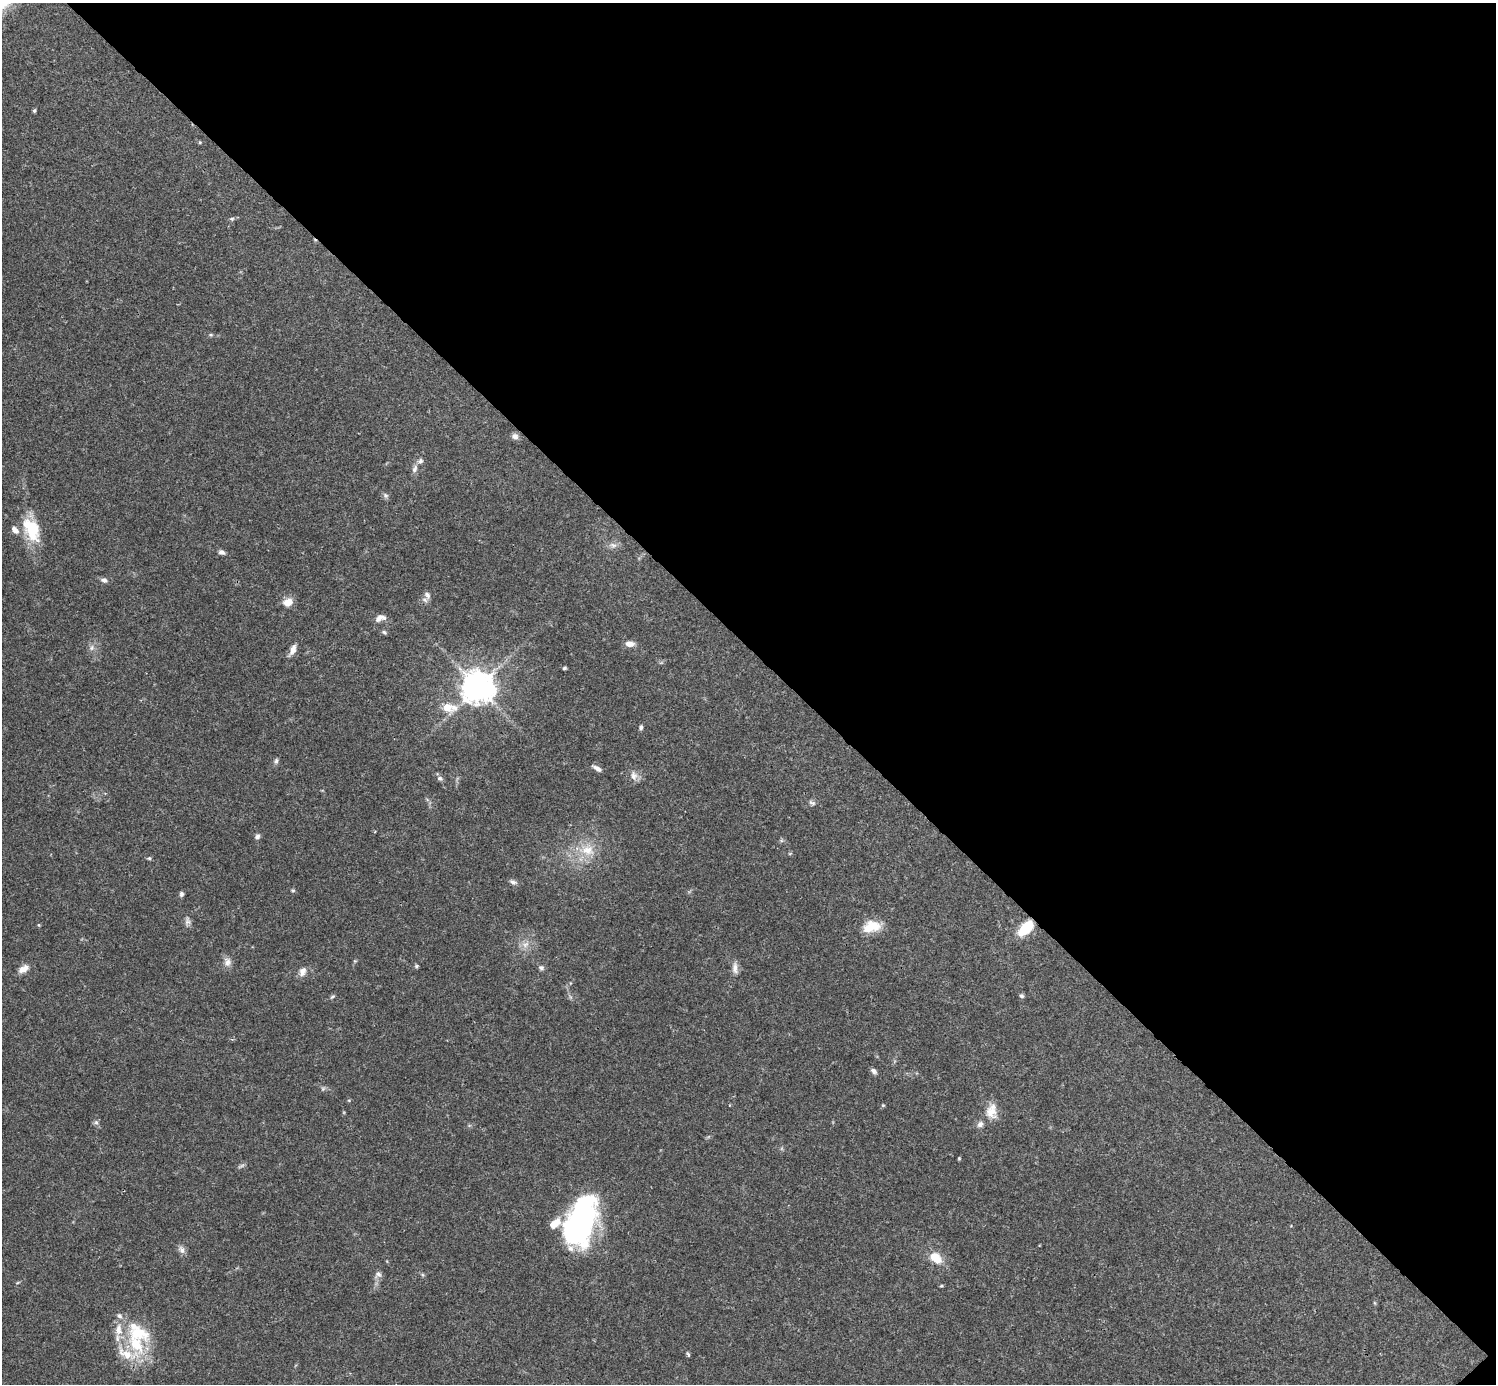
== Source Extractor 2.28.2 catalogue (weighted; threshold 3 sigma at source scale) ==
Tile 8 of 4 x 4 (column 4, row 2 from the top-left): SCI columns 4485-5978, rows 2920-4301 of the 5982 x 5981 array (HDU 1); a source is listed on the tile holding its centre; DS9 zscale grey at full resolution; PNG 1498 x 1386 px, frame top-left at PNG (2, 3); no overlay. Shown black and unused: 47% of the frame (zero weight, under 3 of 4 exposures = <1% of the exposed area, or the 3 px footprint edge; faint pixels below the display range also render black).
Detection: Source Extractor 2.28.2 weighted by HDU 2 'WHT'; one run over the whole footprint, this tile lists its part. Background 0.0412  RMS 0.0027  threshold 0.012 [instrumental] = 3 sigma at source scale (4.5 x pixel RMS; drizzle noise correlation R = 1.50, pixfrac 1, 0.05/0.05 arcsec/px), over >= 5 px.
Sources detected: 70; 10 inside a brighter listed object's ellipse — not listed separately; the other 60 listed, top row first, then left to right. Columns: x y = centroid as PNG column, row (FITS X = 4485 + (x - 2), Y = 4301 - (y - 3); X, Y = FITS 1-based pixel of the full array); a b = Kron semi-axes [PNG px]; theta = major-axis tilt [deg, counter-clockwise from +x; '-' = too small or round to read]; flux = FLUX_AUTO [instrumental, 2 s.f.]
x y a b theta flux
34 111 5 4 - 0.42
200 142 5 3 - 0.27
232 219 7 5 8 0.47
211 335 6 4 -18 0.33
515 436 9 8 - 1
415 469 12 7 74 1.2
385 495 8 6 -38 0.67
31 529 32 18 -64 10
613 545 11 6 -13 1.1
221 552 7 5 -20 0.93
104 580 9 7 -21 0.91
427 595 11 7 -60 1.1
288 602 10 7 23 3.2
380 618 13 7 19 1.7
384 632 7 5 -18 0.49
630 644 11 7 -5 1.8
92 647 7 4 72 0.59
293 650 15 7 67 1.7
564 668 4 3 - 0.41
478 687 10 10 - 380
447 708 12 9 -28 3.4
641 727 6 5 - 0.55
276 761 8 5 80 0.62
597 768 12 5 -31 1.2
634 776 13 9 -83 1.6
440 778 7 6 - 0.78
812 803 11 6 -23 0.75
257 836 6 6 - 0.8
588 850 20 15 -3 5.6
149 858 5 5 - 0.34
513 882 8 6 -25 0.83
293 891 6 4 -1 0.34
181 894 6 5 - 0.66
187 921 11 7 87 1
39 925 5 3 - 0.26
871 927 23 14 15 5.3
1026 928 21 11 47 6.8
525 944 12 6 41 1.4
227 962 13 9 -81 1.6
416 966 5 5 - 0.39
541 968 7 6 - 0.63
735 968 17 7 -85 1.6
23 969 13 7 31 2
302 972 13 9 64 1.6
1022 996 6 5 - 0.51
332 997 7 4 40 0.44
874 1071 8 5 -41 0.88
323 1089 6 6 - 0.51
883 1105 5 4 - 0.3
991 1111 20 14 81 4
96 1122 6 6 - 0.59
959 1158 4 4 - 0.26
241 1166 11 3 30 0.5
581 1220 51 26 72 58
182 1250 11 7 -58 1.2
935 1258 17 12 -40 4.4
378 1274 8 6 -31 0.87
119 1316 8 5 -41 0.74
136 1344 31 18 -53 13
688 1354 7 3 -54 0.36
Overlapping masked pixels (flux is a lower limit): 1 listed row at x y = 1026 928